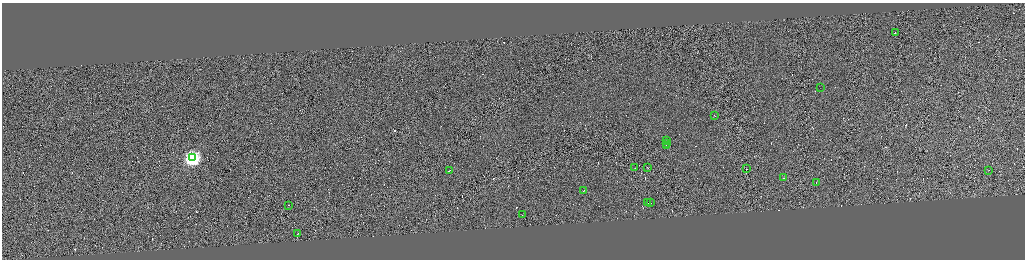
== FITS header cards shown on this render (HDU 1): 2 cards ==
NAXIS1  =                 4092
NAXIS2  =                 1030

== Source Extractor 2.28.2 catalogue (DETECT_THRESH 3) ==
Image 4092 x 1030 px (HDU 1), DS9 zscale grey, zoomed out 1/4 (1 PNG px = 4 x 4 image px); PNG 1027 x 262 px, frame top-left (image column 4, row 1030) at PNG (2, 3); each listed source drawn as its Kron ellipse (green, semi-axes under 4 px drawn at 4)
Background 0.489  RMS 4.2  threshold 12.5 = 3 sigma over >= 5 px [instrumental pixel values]
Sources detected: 360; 340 cannot appear on this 1/4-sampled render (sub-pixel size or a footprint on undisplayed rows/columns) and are neither listed nor drawn; the other 20 listed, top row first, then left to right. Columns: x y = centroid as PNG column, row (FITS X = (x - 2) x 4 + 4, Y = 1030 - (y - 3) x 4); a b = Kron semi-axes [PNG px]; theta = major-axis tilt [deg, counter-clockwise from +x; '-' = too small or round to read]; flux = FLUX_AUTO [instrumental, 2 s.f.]
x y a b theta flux
895 33 2 1 - 20000
821 88 2 1 - 750
714 116 2 1 - 14000
666 141 3 1 - 29000
666 144 3 1 - 27000
666 146 2 1 - 17000
192 158 4 4 - 670000
634 168 2 1 - 6600
647 168 2 1 - 18000
746 169 2 1 - 14000
450 171 2 1 - 15000
989 171 2 1 - 15000
783 178 3 1 - 37000
816 183 2 1 - 17000
583 191 2 1 - 11000
647 203 2 1 - 28000
650 203 2 1 - 19000
288 206 2 1 - 24000
522 215 2 1 - 12000
297 234 2 1 - 16000
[340 sub-pixel or undisplayed-footprint detections neither listed nor drawn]